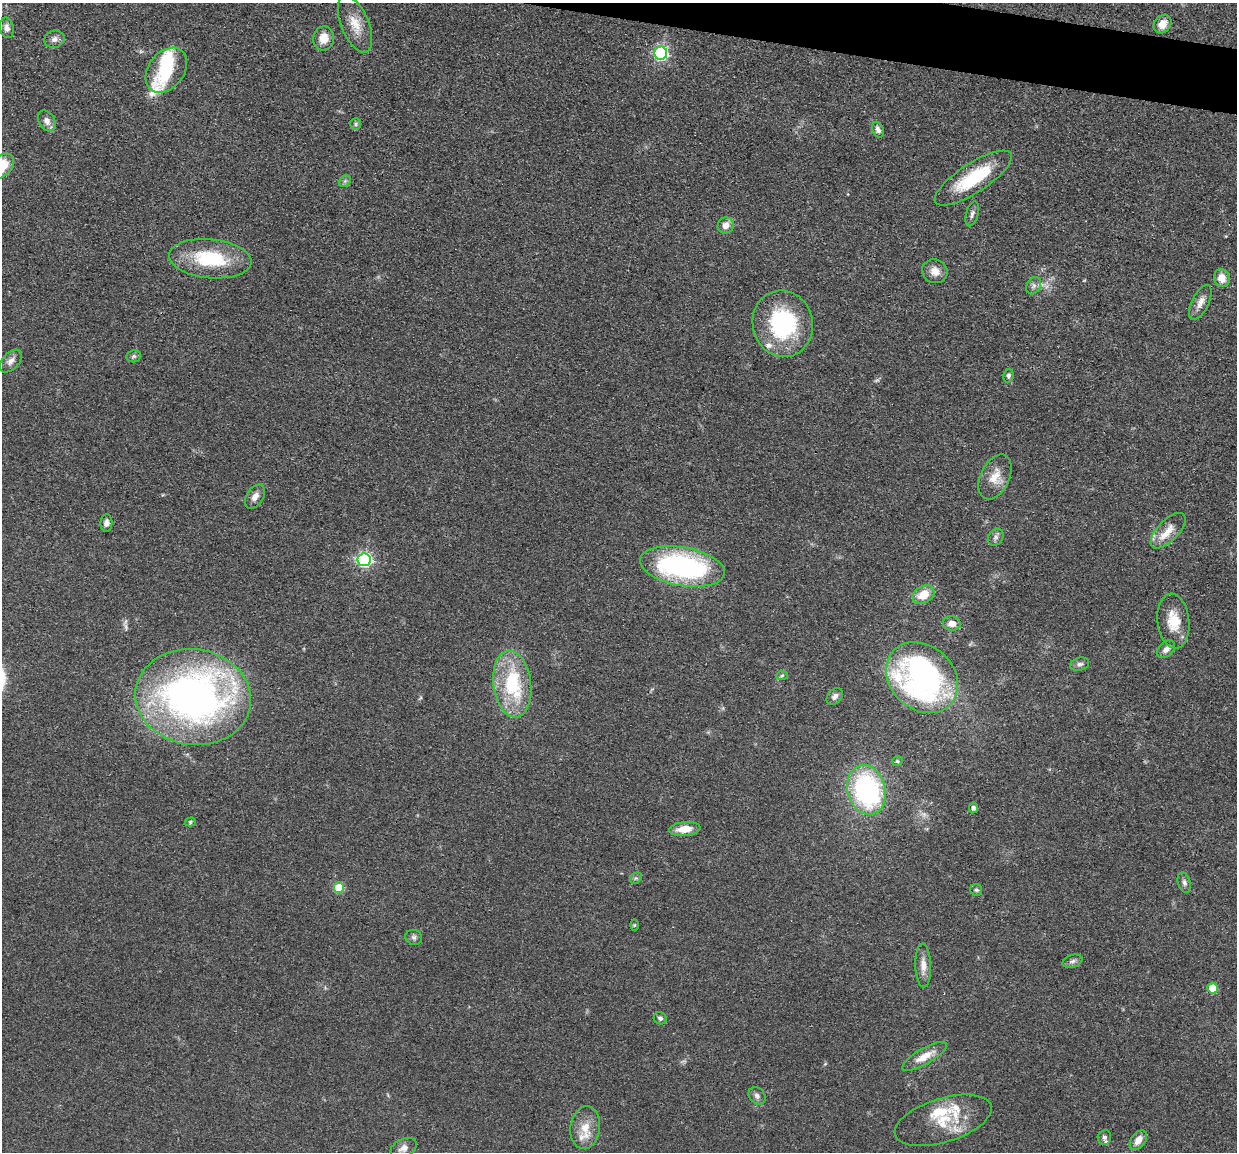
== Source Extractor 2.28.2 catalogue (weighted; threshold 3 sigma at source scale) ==
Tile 10 of 4 x 4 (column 2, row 3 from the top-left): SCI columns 1240-2474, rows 1398-2547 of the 4950 x 4974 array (HDU 1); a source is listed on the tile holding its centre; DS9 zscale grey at full resolution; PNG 1239 x 1154 px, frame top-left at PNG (2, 3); each listed source drawn as its Kron ellipse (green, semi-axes under 4 px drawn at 4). Shown black and unused: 2% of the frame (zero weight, under 3 of 4 exposures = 1% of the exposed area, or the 3 px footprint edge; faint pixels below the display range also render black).
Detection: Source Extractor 2.28.2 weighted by HDU 2 'WHT'; one run over the whole footprint, this tile lists its part. Background 0.0475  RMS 0.005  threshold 0.0223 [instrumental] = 3 sigma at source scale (4.5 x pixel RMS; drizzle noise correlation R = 1.50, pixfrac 1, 0.05/0.05 arcsec/px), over >= 5 px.
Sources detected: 70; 1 inside a brighter object's white glare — neither listed nor drawn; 6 inside a brighter listed object's ellipse — not listed separately; the other 63 listed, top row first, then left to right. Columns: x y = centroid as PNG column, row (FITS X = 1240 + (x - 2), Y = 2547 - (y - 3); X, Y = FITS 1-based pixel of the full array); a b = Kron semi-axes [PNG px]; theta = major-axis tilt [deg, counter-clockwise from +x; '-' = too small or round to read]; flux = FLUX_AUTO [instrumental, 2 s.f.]
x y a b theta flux
355 24 30 13 -67 9.8
1163 24 10 8 51 5.3
7 28 10 7 -79 2.2
324 38 12 10 82 6.6
54 39 10 8 16 2.4
661 53 6 6 - 91
166 70 25 18 52 21
47 121 11 8 -58 3.1
356 124 6 5 - 0.98
878 130 8 5 -65 2
2 166 15 10 46 13
973 178 45 14 33 27
345 181 6 5 - 0.96
972 214 13 6 75 1.7
726 225 8 7 - 4
210 259 41 19 -5 30
935 271 13 11 -29 4.8
1222 278 9 7 -69 5.5
1034 286 9 7 63 1.8
1200 302 19 8 63 4
783 324 33 30 -77 51
134 356 7 6 - 1
11 361 14 8 45 2.9
1008 375 7 5 82 1.3
995 477 24 14 64 8.2
255 497 13 8 57 3.3
106 523 9 6 86 2.1
1168 531 22 10 46 7.3
996 537 9 7 52 1.8
364 560 6 6 - 110
682 567 43 19 -10 97
923 595 11 8 29 8.9
1173 621 27 16 -84 12
952 623 9 7 -10 4.2
1166 649 10 7 44 2.6
1080 664 10 6 16 1.6
782 676 6 4 3 0.77
922 678 39 31 -43 150
512 684 33 19 -83 38
835 696 9 7 47 2.1
193 697 58 48 -8 250
897 761 5 4 - 0.66
867 790 25 19 -75 81
973 808 5 4 - 1.8
190 822 5 4 - 0.76
685 829 16 7 5 7.7
636 878 6 5 - 0.92
1184 883 10 6 -73 1.6
339 887 5 5 - 19
976 890 6 6 - 0.99
634 925 6 4 89 0.53
414 937 8 7 - 1.5
1072 961 10 6 18 1.7
923 965 22 8 -88 4.7
1213 988 5 5 - 13
660 1018 6 6 - 1.3
924 1056 25 8 30 7.3
757 1096 9 7 -45 1.9
943 1120 50 22 17 19
585 1128 21 15 82 9.2
1104 1137 7 6 - 1.4
1138 1140 11 7 54 4.3
404 1148 14 9 27 3.8
Overlapping masked pixels (flux is a lower limit): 1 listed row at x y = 193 697
Isophote crosses this tile's border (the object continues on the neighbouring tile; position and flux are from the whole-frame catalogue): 1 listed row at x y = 2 166